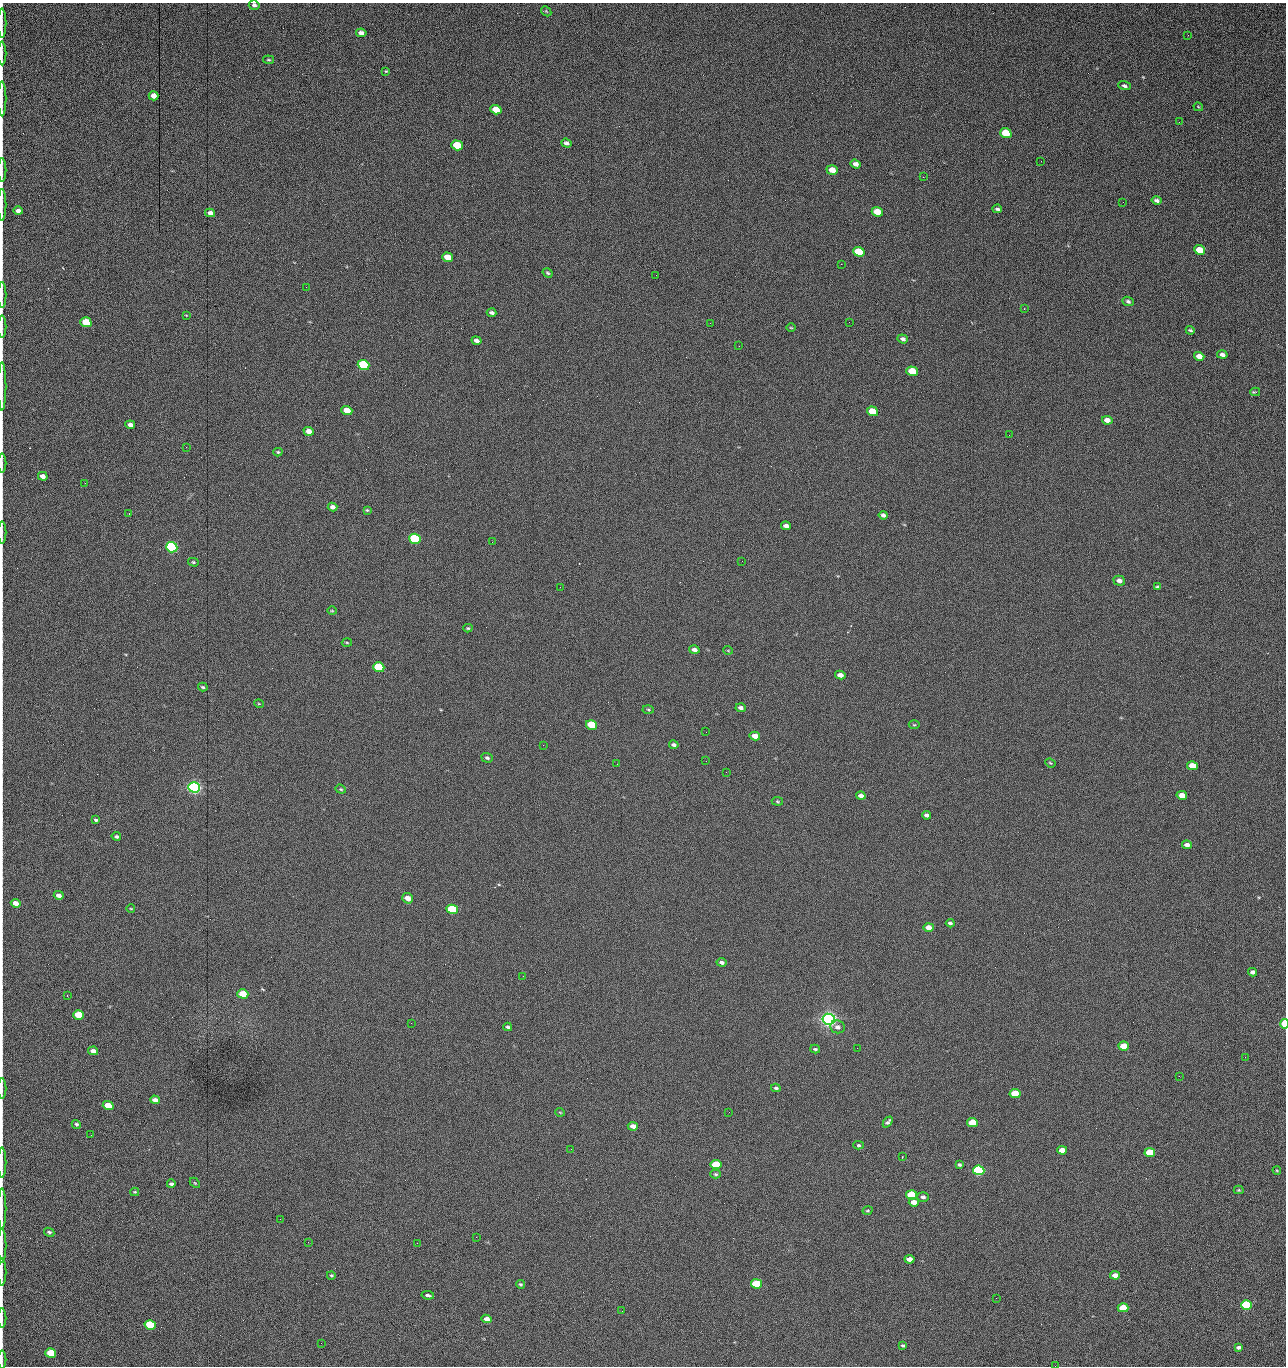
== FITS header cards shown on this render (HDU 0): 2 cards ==
NAXIS1  =                 1284 /fastest changing axis
NAXIS2  =                 1364 /next to fastest changing axis

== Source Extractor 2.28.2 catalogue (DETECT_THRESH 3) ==
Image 1284 x 1364 px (HDU 0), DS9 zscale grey, 1 PNG px = 1 image px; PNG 1288 x 1368 px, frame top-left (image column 1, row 1364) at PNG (2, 3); each listed source drawn as its Kron ellipse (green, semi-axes under 4 px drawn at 4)
Background 286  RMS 19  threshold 57.2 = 3 sigma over >= 5 px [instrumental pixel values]
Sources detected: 195; all 195 listed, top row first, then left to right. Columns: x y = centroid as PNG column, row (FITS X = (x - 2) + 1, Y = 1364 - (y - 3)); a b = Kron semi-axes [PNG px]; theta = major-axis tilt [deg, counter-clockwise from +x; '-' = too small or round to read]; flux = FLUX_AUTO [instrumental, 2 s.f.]
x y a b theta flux
254 5 5 5 - 3.2e+03
546 11 6 4 -46 1.6e+03
2 23 15 2 90 3.7e+03
361 33 5 4 - 5.2e+03
1188 35 3 2 - 1.3e+03
2 53 12 2 90 2.7e+03
269 60 5 3 - 1.4e+03
386 71 3 3 - 1.4e+03
1124 86 6 4 -18 2.9e+03
154 96 5 4 - 9.2e+03
2 99 17 2 90 4.3e+03
1198 107 5 3 - 1.1e+03
496 110 5 4 - 2.3e+04
1179 122 3 2 - 1.2e+03
1006 133 6 5 - 4.4e+04
566 143 5 4 - 3.5e+03
457 145 6 5 - 5.3e+04
1041 161 2 2 - 1.7e+03
855 164 5 4 - 6.1e+03
2 170 12 2 90 2.7e+03
832 170 6 4 -19 1.6e+04
923 177 2 2 - 1.8e+04
1157 201 5 3 - 3.8e+03
1123 202 2 2 - 7.4e+02
2 205 16 2 90 3.4e+03
997 209 5 3 - 2.6e+03
18 211 4 3 - 4.9e+03
877 212 6 4 -23 2.9e+04
210 213 5 4 - 6.1e+03
1199 250 6 4 -23 2.4e+04
859 252 6 4 -21 4.1e+04
448 257 5 4 - 2.0e+04
841 264 2 2 - 2.6e+04
548 273 5 4 - 2.1e+03
656 275 2 2 - 7.8e+02
306 287 2 2 - 8.0e+02
2 295 13 2 90 2.9e+03
1128 301 6 4 -24 3.1e+03
1024 309 4 2 - 7.8e+02
491 313 5 3 - 2.9e+03
186 315 3 2 - 7.9e+02
86 322 5 4 - 5.2e+04
849 322 2 2 - 7.8e+02
710 323 2 2 - 3.4e+03
2 327 11 2 90 2.4e+03
791 328 5 3 - 1.1e+03
1190 330 4 3 - 2.0e+03
903 339 5 4 - 3.9e+03
476 341 5 4 - 5.1e+03
739 346 2 2 - 5.9e+02
1222 355 5 4 - 4.7e+03
1199 356 5 4 - 1.0e+04
363 365 6 5 - 1.6e+05
912 371 6 4 -18 4.0e+04
2 386 24 2 90 5.8e+03
1255 392 5 3 - 2.8e+03
347 410 5 4 - 2.0e+04
872 411 6 4 -18 3.4e+04
1107 420 5 4 - 9.7e+03
130 425 5 4 - 4.9e+03
309 431 5 4 - 9.9e+03
1009 435 2 2 - 3.2e+03
186 447 2 2 - 4.3e+03
278 452 4 4 - 1.7e+03
2 463 9 2 90 2.1e+03
43 476 5 4 - 5.9e+03
85 483 3 2 - 1.0e+03
332 507 5 4 - 5.3e+03
367 510 4 4 - 1.6e+03
129 513 2 2 - 6.4e+02
883 515 4 4 - 3.4e+03
786 526 5 3 - 5.0e+03
2 532 11 2 90 2.3e+03
415 539 6 5 - 1.9e+05
492 542 2 2 - 2.6e+03
172 547 6 5 - 3.2e+05
742 561 2 2 - 6.7e+02
193 562 5 4 - 1.7e+03
1119 581 6 5 - 5.8e+03
560 587 3 2 - 9.2e+02
1157 587 4 3 - 2.2e+03
332 611 5 3 - 1.1e+03
468 628 4 3 - 1.5e+03
347 643 5 3 - 1.3e+03
694 650 5 4 - 5.3e+03
728 650 5 3 - 9.7e+02
379 667 6 4 -19 9.0e+04
840 675 5 4 - 7.7e+03
203 687 5 3 - 2.0e+03
259 704 5 3 - 1.1e+03
741 708 5 4 - 3.9e+03
648 709 5 3 - 1.5e+03
592 725 5 4 - 6.6e+04
914 725 5 3 - 1.3e+03
706 732 2 2 - 6.5e+02
755 736 5 4 - 1.5e+04
543 745 2 2 - 3.1e+03
674 745 4 3 - 3.5e+03
487 758 6 4 -18 2.8e+03
706 761 2 2 - 1.1e+03
1050 763 5 4 - 1.5e+03
617 764 2 2 - 1.2e+03
1193 766 5 4 - 2.7e+04
726 772 2 2 - 2.6e+03
194 787 6 5 - 7.0e+05
341 789 5 4 - 1.8e+03
1182 795 5 4 - 1.3e+04
861 796 5 4 - 6.0e+03
777 801 6 4 -8 1.5e+03
926 815 4 4 - 4.1e+03
96 820 4 3 - 2.0e+03
116 836 5 4 - 2.3e+03
1187 845 5 4 - 6.1e+03
59 895 5 4 - 5.8e+03
408 898 5 5 - 1.4e+04
16 903 5 4 - 9.9e+03
131 909 4 3 - 1.1e+03
452 909 6 4 -15 1.2e+05
950 923 4 3 - 2.8e+03
928 927 5 4 - 9.7e+03
722 962 5 3 - 3.8e+03
1253 972 4 4 - 4.2e+03
523 976 2 2 - 2.1e+03
243 994 5 4 - 3.4e+04
67 996 3 2 - 7.0e+02
78 1015 5 4 - 5.3e+04
829 1019 6 5 - 1.0e+06
411 1023 2 2 - 5.5e+03
1284 1024 5 3 - 5.1e+04
508 1027 4 3 - 2.1e+03
838 1027 7 6 - 5.3e+03
1124 1046 5 4 - 2.9e+04
857 1048 2 2 - 1.3e+03
815 1049 5 3 - 2.1e+03
93 1051 5 4 - 6.6e+03
1245 1057 2 2 - 2.0e+03
1179 1076 3 2 - 2.9e+03
776 1088 5 3 - 2.3e+03
2 1089 10 2 90 2.1e+03
1015 1094 5 4 - 4.8e+04
155 1100 5 4 - 7.6e+03
108 1106 5 4 - 3.2e+04
560 1112 5 3 - 1.0e+03
729 1112 2 2 - 8.1e+02
888 1122 6 3 49 2.9e+03
972 1123 5 4 - 4.4e+04
76 1124 5 4 - 2.0e+03
633 1126 5 4 - 9.0e+03
91 1135 2 2 - 2.5e+03
858 1145 5 4 - 2.0e+03
571 1149 2 2 - 1.0e+03
1062 1150 5 4 - 1.7e+04
1150 1153 5 4 - 5.8e+04
902 1157 3 2 - 7.0e+02
2 1163 15 2 90 3.4e+03
716 1165 5 4 - 7.8e+04
959 1165 4 3 - 2.3e+03
979 1170 6 4 -5 2.7e+05
1277 1170 4 3 - 1.1e+03
716 1174 5 4 - 1.9e+03
195 1183 6 3 -44 1.3e+03
171 1184 4 3 - 2.8e+03
1239 1190 5 4 - 1.4e+03
135 1192 4 3 - 1.4e+03
911 1195 5 4 - 8.4e+04
923 1197 6 5 - 3.9e+03
914 1202 5 4 - 9.8e+03
2 1208 20 2 90 4.2e+03
867 1211 5 4 - 1.5e+03
280 1219 2 2 - 2.0e+03
49 1232 5 4 - 2.4e+03
476 1237 2 2 - 9.0e+03
308 1242 2 2 - 2.0e+03
417 1243 2 2 - 5.6e+03
2 1245 17 2 90 3.8e+03
910 1259 5 4 - 9.0e+03
2 1272 13 2 90 2.4e+03
331 1275 4 4 - 1.7e+03
1115 1275 5 4 - 1.3e+04
520 1284 4 3 - 1.9e+03
756 1284 5 4 - 8.1e+04
428 1295 6 3 -8 8.1e+03
996 1298 2 2 - 2.8e+03
1246 1305 5 4 - 1.9e+05
1123 1308 5 4 - 4.6e+04
622 1311 2 2 - 8.1e+02
2 1318 10 2 90 2.1e+03
487 1319 5 4 - 7.7e+03
150 1325 5 4 - 1.0e+05
321 1343 2 2 - 1.5e+03
903 1346 3 3 - 2.1e+03
1238 1347 4 3 - 3.2e+03
51 1353 5 4 - 5.5e+04
2 1360 9 2 90 1.8e+03
1055 1366 2 2 - 2.1e+03
At the frame edge (FLAGS 8, measured only in part): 21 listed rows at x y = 254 5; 2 23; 2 53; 2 99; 2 170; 2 205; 18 211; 2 295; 2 327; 2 386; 2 463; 2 532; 1284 1024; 2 1089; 2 1163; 2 1208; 2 1245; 2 1272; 2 1318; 2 1360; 1055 1366

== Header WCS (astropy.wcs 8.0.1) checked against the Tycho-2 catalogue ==
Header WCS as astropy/WCSLIB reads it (CRVAL/CRPIX/CD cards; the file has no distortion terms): RA---TAN/DEC--TAN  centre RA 15:41:42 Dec +51:58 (235.43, +51.97 deg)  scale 1.26 arcsec/px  FOV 26.9' x 28.5'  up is +93 deg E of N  parity flipped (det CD > 0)
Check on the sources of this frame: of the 60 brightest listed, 11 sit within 2.0 arcsec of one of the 12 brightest Tycho-2 stars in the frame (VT <= 12.29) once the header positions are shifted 0.48 arcsec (0.24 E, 0.41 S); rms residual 1.03 arcsec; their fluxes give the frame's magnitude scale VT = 24.55 - 2.5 log10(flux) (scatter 0.17 mag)
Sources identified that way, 11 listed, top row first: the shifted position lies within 2.0 arcsec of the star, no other Tycho-2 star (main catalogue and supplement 1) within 4.0 arcsec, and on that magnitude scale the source's flux lands within +1.5 / -3 mag of the star's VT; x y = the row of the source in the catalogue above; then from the Tycho-2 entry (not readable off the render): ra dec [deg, ICRS J2000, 3 dp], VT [Tycho-2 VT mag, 2 dp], TYC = Tycho-2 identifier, HIP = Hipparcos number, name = IAU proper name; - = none
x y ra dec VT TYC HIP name
363 365 235.614 +52.064 11.61 3489-1132-1 - -
415 539 235.514 +52.049 11.19 3489-1407-1 - -
172 547 235.515 +52.133 11.12 3489-1380-1 - -
194 787 235.378 +52.130 9.31 3489-1322-1 76850 -
452 909 235.303 +52.042 11.52 3489-958-1 - -
829 1019 235.232 +51.912 9.59 3489-824-1 - -
979 1170 235.143 +51.862 10.97 3489-1016-1 - -
911 1195 235.131 +51.886 12.29 3489-908-1 - -
756 1284 235.084 +51.941 11.45 3489-1346-1 - -
1246 1305 235.062 +51.771 11.53 3489-1453-1 - -
150 1325 235.075 +52.152 11.74 3489-912-1 - -